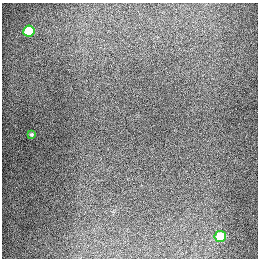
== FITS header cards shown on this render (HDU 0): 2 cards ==
NAXIS1  =                  256
NAXIS2  =                  256

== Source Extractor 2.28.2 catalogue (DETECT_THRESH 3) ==
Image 256 x 256 px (HDU 0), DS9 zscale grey, 1 PNG px = 1 image px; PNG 260 x 260 px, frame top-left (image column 1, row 256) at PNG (2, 3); each listed source drawn as its Kron ellipse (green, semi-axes under 4 px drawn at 4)
Background 1300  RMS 27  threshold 79.5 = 3 sigma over >= 5 px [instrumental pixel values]
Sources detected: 3; all 3 listed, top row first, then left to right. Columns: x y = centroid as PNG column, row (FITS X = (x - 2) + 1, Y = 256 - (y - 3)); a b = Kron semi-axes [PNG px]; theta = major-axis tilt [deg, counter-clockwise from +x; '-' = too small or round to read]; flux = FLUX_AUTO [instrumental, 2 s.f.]
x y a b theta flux
29 31 6 5 - 79000
31 134 3 3 - 2100
220 236 6 5 - 60000